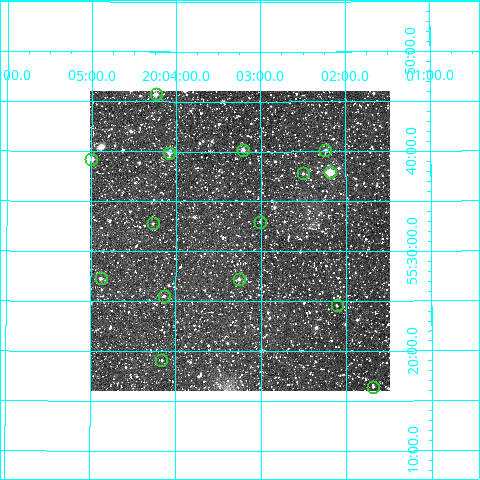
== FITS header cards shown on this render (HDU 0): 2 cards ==
NAXIS1  =                  300
NAXIS2  =                  300

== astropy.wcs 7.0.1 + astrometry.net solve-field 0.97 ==
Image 300 x 300 px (HDU 0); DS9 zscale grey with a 90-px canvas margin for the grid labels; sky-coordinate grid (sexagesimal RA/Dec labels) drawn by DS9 from the SOLVED WCS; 15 Tycho-2 reference stars matched to detected sources circled (green)
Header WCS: RA---TAN/DEC--TAN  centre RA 20:03:15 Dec +55:31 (300.81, +55.52 deg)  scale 6 arcsec/px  FOV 30.0' x 30.0'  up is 0 deg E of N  parity normal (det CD < 0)
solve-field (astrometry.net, Tycho-2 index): VERIFIED the header's WCS against the Tycho-2 star catalogue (verified at 2 index scales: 8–15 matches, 0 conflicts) and refined it, rather than solving blind
Solved WCS: RA---TAN-SIP/DEC--TAN-SIP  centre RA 20:03:15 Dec +55:31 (300.81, +55.52 deg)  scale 5.99 arcsec/px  FOV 30.0' x 30.0'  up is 0 deg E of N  parity normal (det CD < 0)
The solver's refit moves the header's centre by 1.9 arcsec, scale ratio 0.9989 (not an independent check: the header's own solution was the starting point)
Tycho-2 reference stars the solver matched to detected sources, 15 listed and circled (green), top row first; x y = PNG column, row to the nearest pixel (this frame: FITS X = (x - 92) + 1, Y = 300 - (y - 91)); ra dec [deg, ICRS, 3 dp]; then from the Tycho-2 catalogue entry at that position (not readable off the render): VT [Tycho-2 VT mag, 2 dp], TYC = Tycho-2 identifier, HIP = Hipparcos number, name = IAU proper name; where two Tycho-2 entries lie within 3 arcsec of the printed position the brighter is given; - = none
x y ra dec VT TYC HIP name
158 94 301.060 +55.762 10.48 3940-23-1 - -
245 150 300.802 +55.670 10.20 3940-1049-1 - -
327 150 300.559 +55.668 10.46 3940-1547-1 - -
171 153 301.019 +55.665 10.59 3940-279-1 - -
93 159 301.250 +55.654 10.27 3940-1553-1 - -
332 172 300.547 +55.632 8.51 3940-569-1 98644 -
305 173 300.625 +55.630 11.52 3940-887-1 - -
262 222 300.753 +55.550 11.42 3940-467-1 - -
155 223 301.068 +55.546 11.37 3940-1446-1 - -
103 278 301.221 +55.455 10.89 3940-397-1 - -
241 279 300.815 +55.454 11.13 3940-915-1 - -
166 296 301.035 +55.426 11.08 3940-1508-1 - -
339 305 300.527 +55.409 11.56 3940-1396-1 - -
163 360 301.040 +55.318 11.85 3940-1564-1 - -
375 387 300.422 +55.274 11.92 3940-1237-1 - -